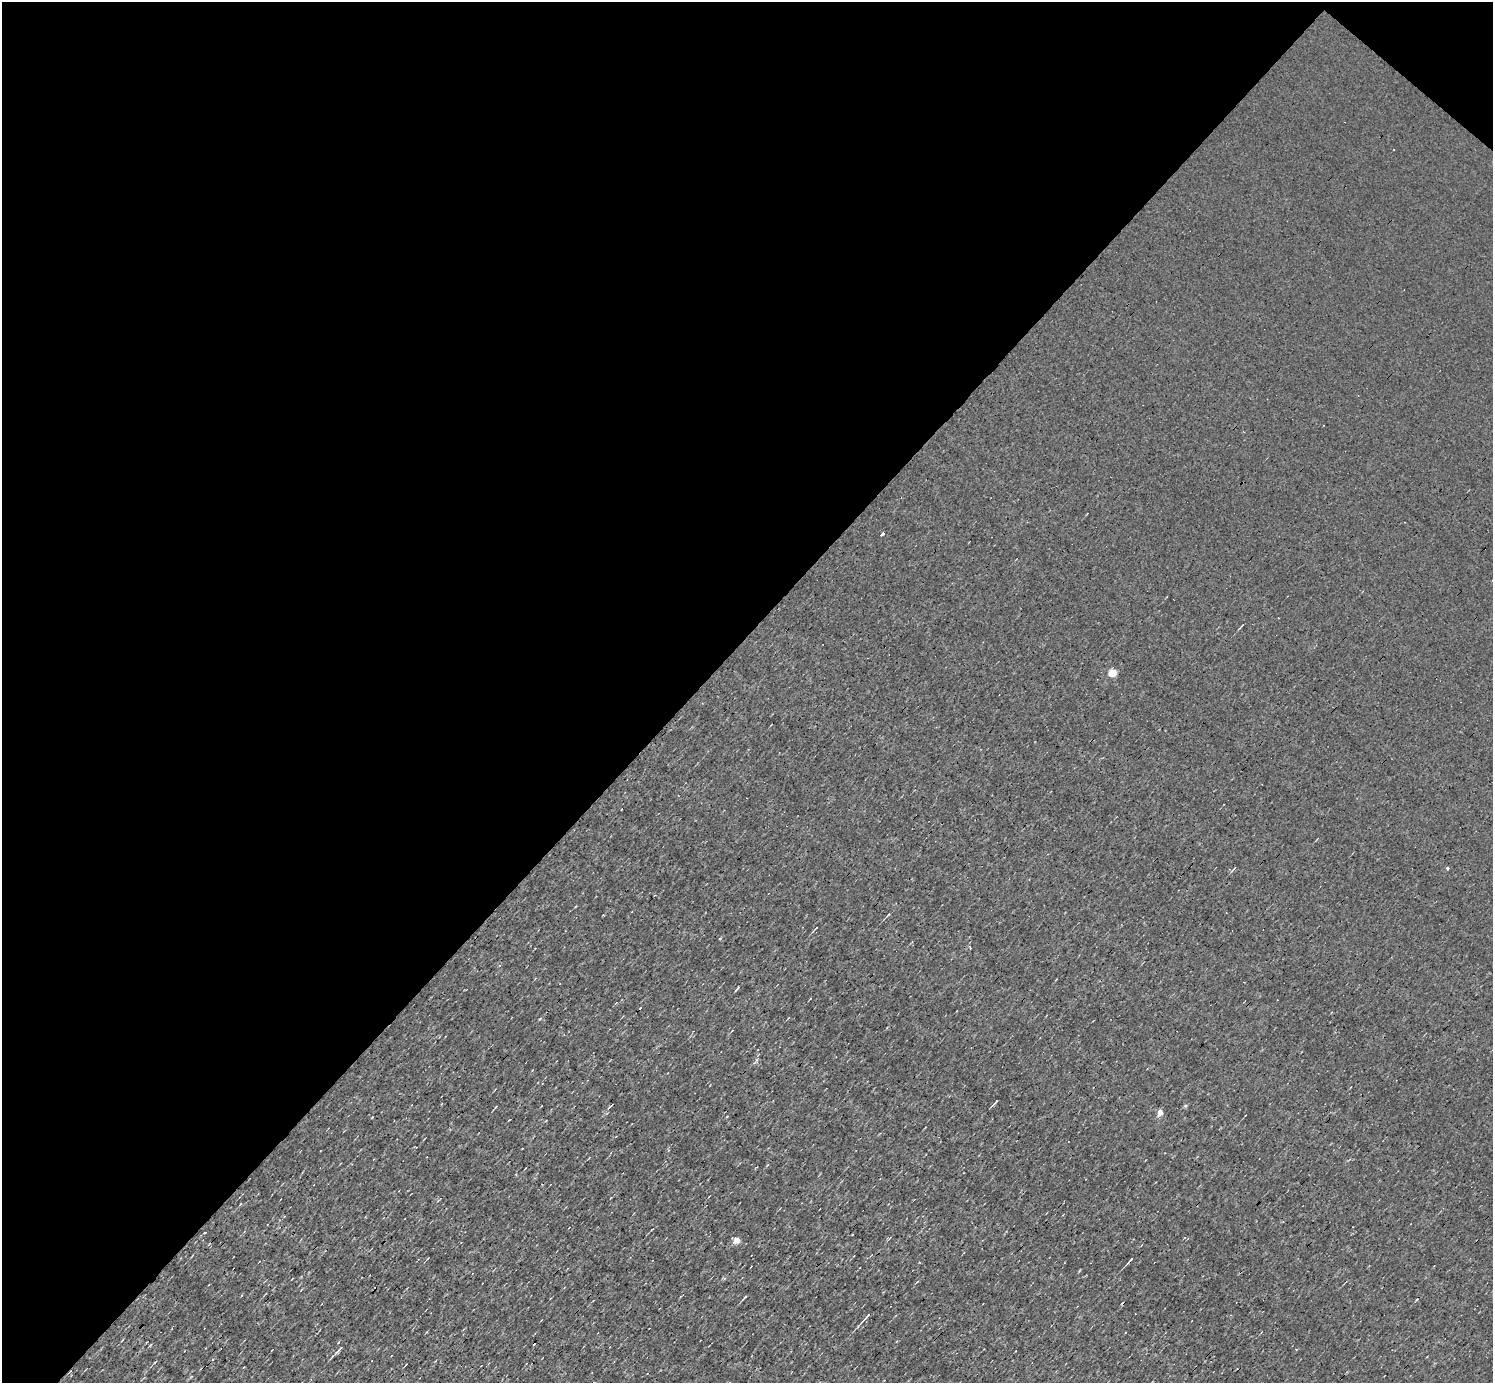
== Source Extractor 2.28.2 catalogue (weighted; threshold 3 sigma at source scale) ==
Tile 2 of 4 x 4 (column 2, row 1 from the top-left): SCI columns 1491-2981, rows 4436-5816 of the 5962 x 5967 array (HDU 1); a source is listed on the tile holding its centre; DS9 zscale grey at full resolution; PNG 1495 x 1385 px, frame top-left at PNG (2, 2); no overlay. Shown black and unused: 47% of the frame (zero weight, under 3 of 4 exposures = <1% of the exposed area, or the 3 px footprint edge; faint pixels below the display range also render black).
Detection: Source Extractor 2.28.2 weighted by HDU 2 'WHT'; one run over the whole footprint, this tile lists its part. Background 8.55e-04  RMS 0.047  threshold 0.212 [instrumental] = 3 sigma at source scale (4.5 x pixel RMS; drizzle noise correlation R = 1.50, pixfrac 1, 0.05/0.05 arcsec/px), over >= 5 px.
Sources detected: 23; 2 cosmic-ray / hot-pixel residue — not listed; the other 21 listed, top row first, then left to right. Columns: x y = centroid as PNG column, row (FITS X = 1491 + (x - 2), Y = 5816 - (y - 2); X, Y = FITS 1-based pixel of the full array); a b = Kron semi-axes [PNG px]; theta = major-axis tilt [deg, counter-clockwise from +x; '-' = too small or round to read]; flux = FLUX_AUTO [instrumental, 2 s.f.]
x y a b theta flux
882 534 4 3 - 30
1113 673 5 4 - 160
1448 868 4 4 - 8.8
888 914 6 4 51 6.9
816 928 6 2 44 4.9
540 1018 5 3 - 4.8
756 1060 6 4 69 9
995 1102 8 2 49 8.5
611 1106 7 2 45 4.7
1185 1106 5 4 - 6.9
496 1107 6 2 46 4.3
1160 1112 5 4 - 49
240 1204 4 3 - 3.5
890 1238 8 2 40 5.4
737 1240 5 4 - 74
1130 1260 10 2 48 11
745 1297 9 2 46 6.8
866 1317 17 3 46 19
340 1349 12 4 48 15
1296 1350 3 2 - 4.6
155 1362 5 3 - 4.5